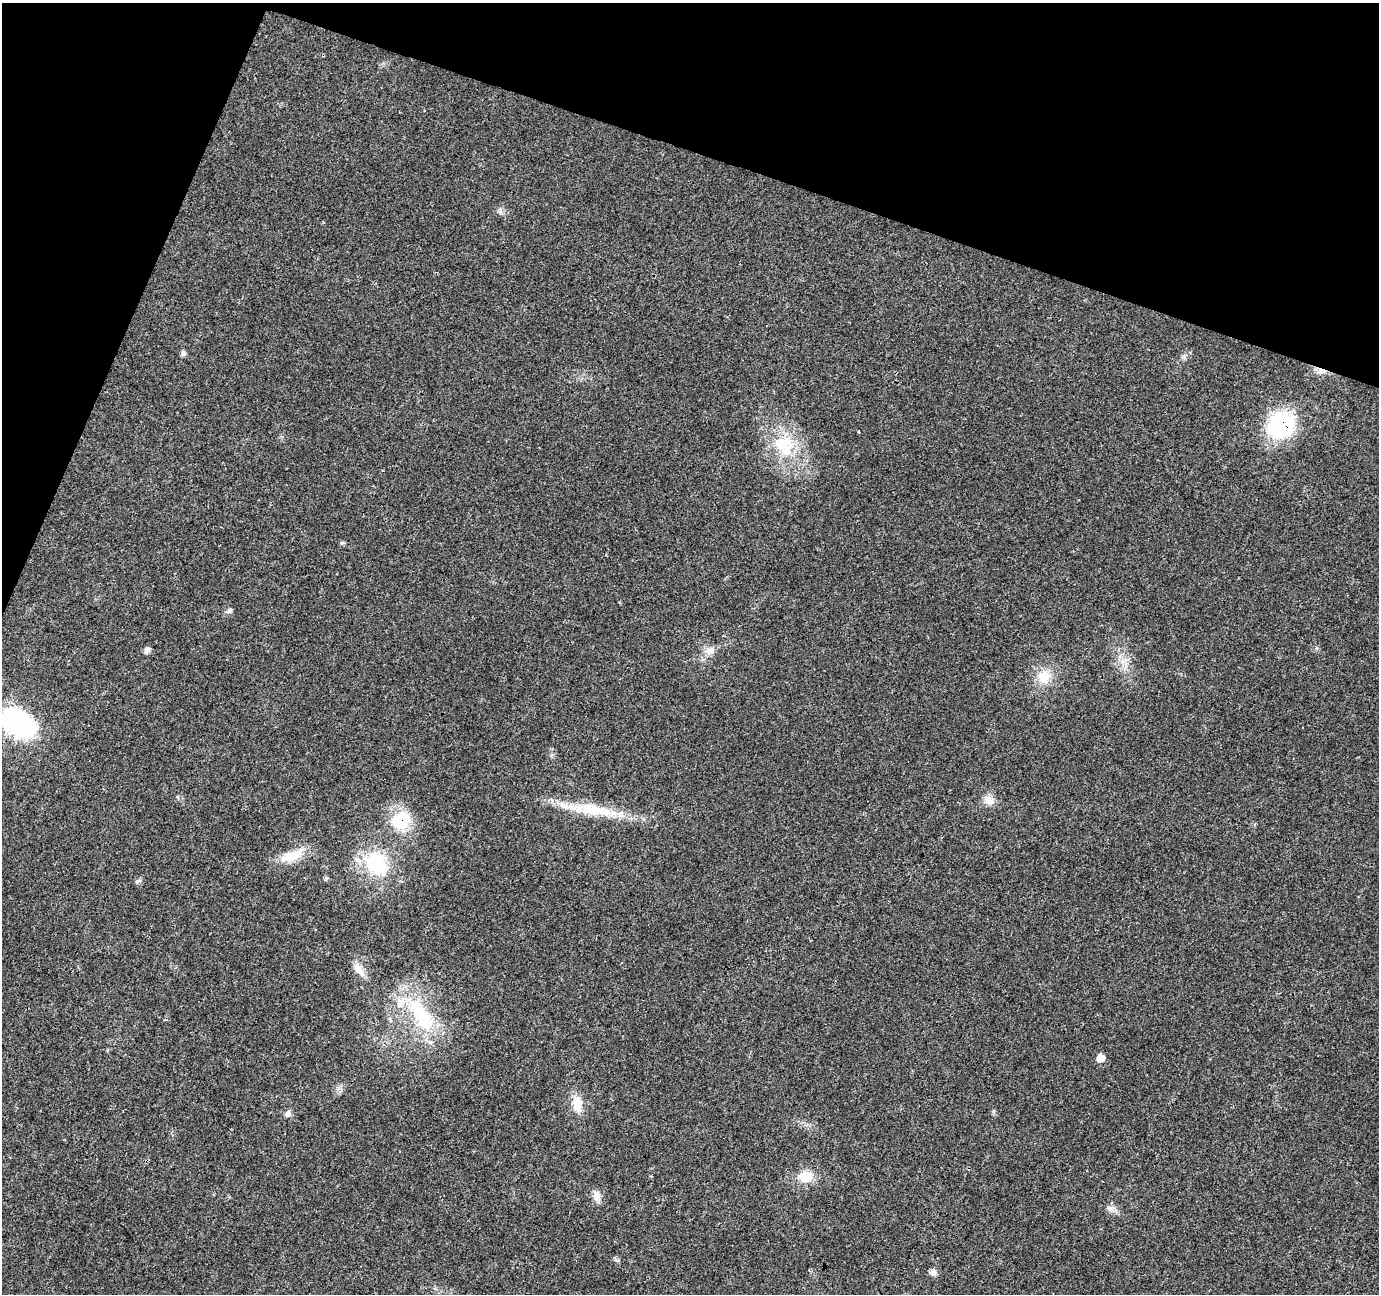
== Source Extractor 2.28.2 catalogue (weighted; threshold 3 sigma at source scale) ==
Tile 2 of 4 x 4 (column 2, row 1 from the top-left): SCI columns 1378-2754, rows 4083-5374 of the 5511 x 5649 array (HDU 1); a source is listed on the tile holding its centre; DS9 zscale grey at full resolution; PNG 1381 x 1296 px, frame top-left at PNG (2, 3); no overlay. Shown black and unused: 17% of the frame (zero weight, under 3 of 4 exposures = <1% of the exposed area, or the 3 px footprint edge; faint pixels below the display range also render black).
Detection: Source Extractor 2.28.2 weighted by HDU 2 'WHT'; one run over the whole footprint, this tile lists its part. Background 0.0285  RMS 0.0034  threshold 0.0154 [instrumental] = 3 sigma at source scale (4.5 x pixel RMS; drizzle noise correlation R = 1.50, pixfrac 1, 0.0396/0.0396 arcsec/px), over >= 5 px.
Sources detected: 32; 1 inside a brighter object's white glare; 1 cosmic-ray / hot-pixel residue — not listed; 2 inside a brighter listed object's ellipse — not listed separately; the other 28 listed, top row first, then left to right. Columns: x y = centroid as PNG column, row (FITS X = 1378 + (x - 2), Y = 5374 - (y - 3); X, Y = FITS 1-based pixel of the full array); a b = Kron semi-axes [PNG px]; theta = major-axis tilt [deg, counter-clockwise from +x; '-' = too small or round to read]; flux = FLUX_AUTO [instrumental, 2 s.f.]
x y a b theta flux
500 211 9 4 -77 0.78
183 353 7 6 - 0.9
1321 371 12 7 -19 1.9
1281 426 23 19 24 46
783 444 31 26 -45 17
343 543 8 3 12 0.44
606 555 3 2 - 0.27
230 611 9 6 39 0.85
147 650 8 7 - 1.1
710 651 15 9 23 2.8
1123 662 7 4 -18 1.1
1044 676 19 16 52 6.5
20 723 41 27 -44 41
989 800 14 11 -50 2.9
592 810 37 16 -14 12
401 820 21 17 25 15
291 856 32 13 21 7.7
376 863 32 27 -55 21
138 881 9 4 35 0.65
359 970 22 9 -52 3.4
421 1015 56 21 -57 27
1100 1058 9 8 - 2.8
578 1103 17 14 -53 4.9
288 1114 10 7 75 1.2
805 1177 16 13 7 6.5
596 1195 15 9 -78 2.3
1109 1208 7 6 - 1.1
933 1272 8 8 - 1.4
Overlapping masked pixels (flux is a lower limit): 4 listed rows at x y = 1321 371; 1281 426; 401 820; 376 863
Isophote crosses this tile's border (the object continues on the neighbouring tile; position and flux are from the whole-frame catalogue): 1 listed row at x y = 20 723
Unlisted compact peaks at least as high as the median listed source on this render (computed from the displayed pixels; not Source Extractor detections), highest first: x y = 1317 648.